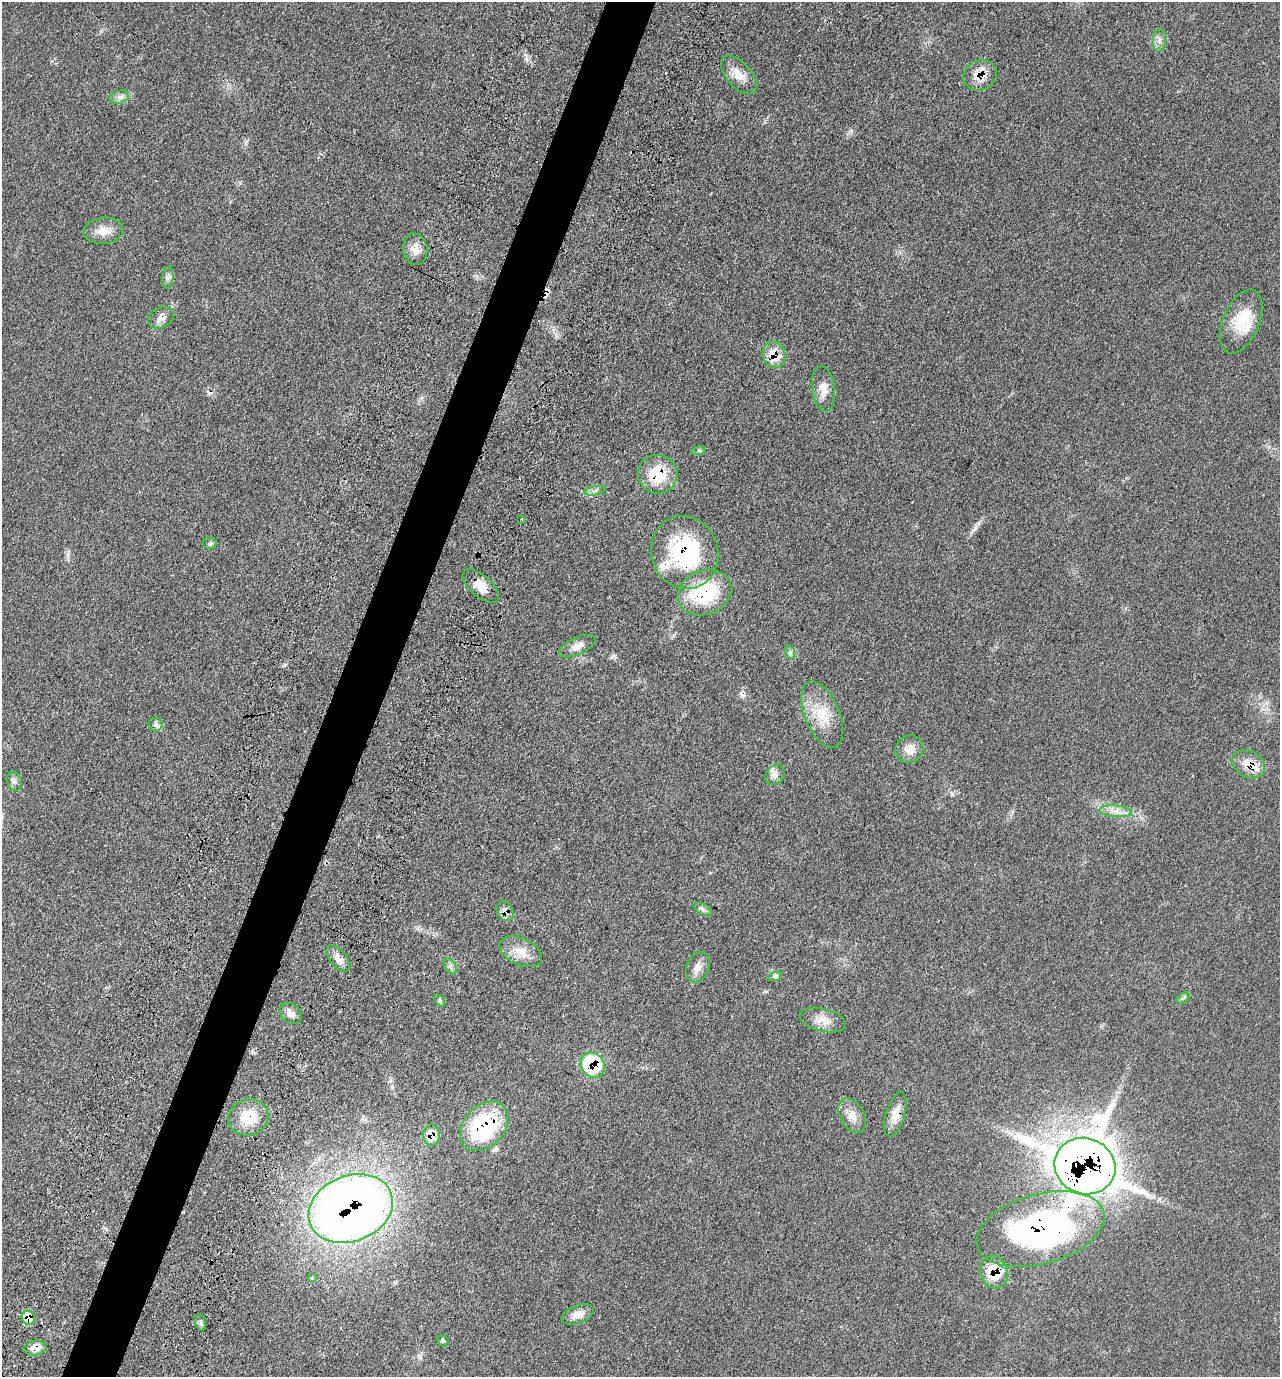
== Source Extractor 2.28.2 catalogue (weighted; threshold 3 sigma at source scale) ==
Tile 7 of 4 x 4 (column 3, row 2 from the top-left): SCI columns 2842-4119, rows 2893-4267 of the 5809 x 5792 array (HDU 1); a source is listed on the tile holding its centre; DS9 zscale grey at full resolution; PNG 1282 x 1379 px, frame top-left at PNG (2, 2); each listed source drawn as its Kron ellipse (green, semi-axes under 4 px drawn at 4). Shown black and unused: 4% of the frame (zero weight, under 3 of 4 exposures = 9% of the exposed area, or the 3 px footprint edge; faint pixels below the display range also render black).
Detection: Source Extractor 2.28.2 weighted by HDU 2 'WHT'; one run over the whole footprint, this tile lists its part. Background 0.0661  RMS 0.005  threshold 0.0226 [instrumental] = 3 sigma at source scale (4.5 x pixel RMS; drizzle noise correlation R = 1.50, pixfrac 1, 0.05/0.05 arcsec/px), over >= 5 px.
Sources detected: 63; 3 cosmic-ray / hot-pixel residue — neither listed nor drawn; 5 inside a brighter listed object's ellipse — not listed separately; the other 55 listed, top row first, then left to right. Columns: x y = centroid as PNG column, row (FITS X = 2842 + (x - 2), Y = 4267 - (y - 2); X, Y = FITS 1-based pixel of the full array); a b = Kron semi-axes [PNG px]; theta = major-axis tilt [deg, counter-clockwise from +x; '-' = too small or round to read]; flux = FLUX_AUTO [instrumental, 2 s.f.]
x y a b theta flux
1159 40 11 6 85 2.3
739 75 23 12 -50 6.7
980 75 17 14 18 7
119 97 10 6 21 2
103 231 20 13 5 6
415 249 16 12 -84 5.2
168 277 11 5 84 1.7
161 318 13 10 30 3.6
1241 322 34 18 67 13
774 355 13 11 -70 9.3
823 389 23 11 -83 6
699 450 7 4 18 0.9
658 474 20 19 - 19
595 491 11 3 11 1.2
522 519 3 2 - 0.45
209 543 7 6 - 1.1
685 552 37 33 -71 51
481 586 22 10 -41 7
704 592 28 22 22 37
577 646 20 8 24 4
790 652 7 4 -72 1
822 715 35 17 -68 15
156 724 7 6 - 1.6
909 749 14 13 - 5.8
1249 764 17 13 -28 7.3
775 775 11 8 54 2.7
14 781 10 7 -71 1.8
1116 811 16 6 -5 3.6
702 909 10 5 -28 1.6
505 911 10 8 -60 3.4
521 952 23 13 -25 7.4
338 958 15 8 -52 4.2
450 966 9 5 -59 1.6
698 967 15 11 68 4.3
775 976 7 4 18 1.1
1183 998 7 4 34 0.94
440 1001 7 4 -59 0.86
291 1013 12 9 -38 3.2
823 1020 23 11 -13 6
593 1065 13 11 -54 34
895 1114 23 9 74 6.6
852 1116 19 12 -61 5.2
248 1117 20 18 20 15
484 1126 28 20 47 57
431 1135 10 8 -87 8.1
1085 1166 31 28 -21 1300
351 1209 43 33 22 560
1041 1229 65 35 16 170
994 1272 16 13 -74 14
312 1278 3 3 - 1.8
578 1314 17 9 20 5.1
28 1318 7 6 - 14
201 1323 8 5 -70 1.3
443 1341 6 5 - 0.97
35 1348 11 7 9 5.3
Overlapping masked pixels (flux is a lower limit): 21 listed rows (the first 20) at x y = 980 75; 161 318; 774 355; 658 474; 685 552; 481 586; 704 592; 1249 764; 505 911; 338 958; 593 1065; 895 1114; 248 1117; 484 1126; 431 1135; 1085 1166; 351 1209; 1041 1229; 994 1272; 28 1318
Unlisted compact peaks at least as high as the median listed source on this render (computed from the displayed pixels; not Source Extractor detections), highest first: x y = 975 528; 526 59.